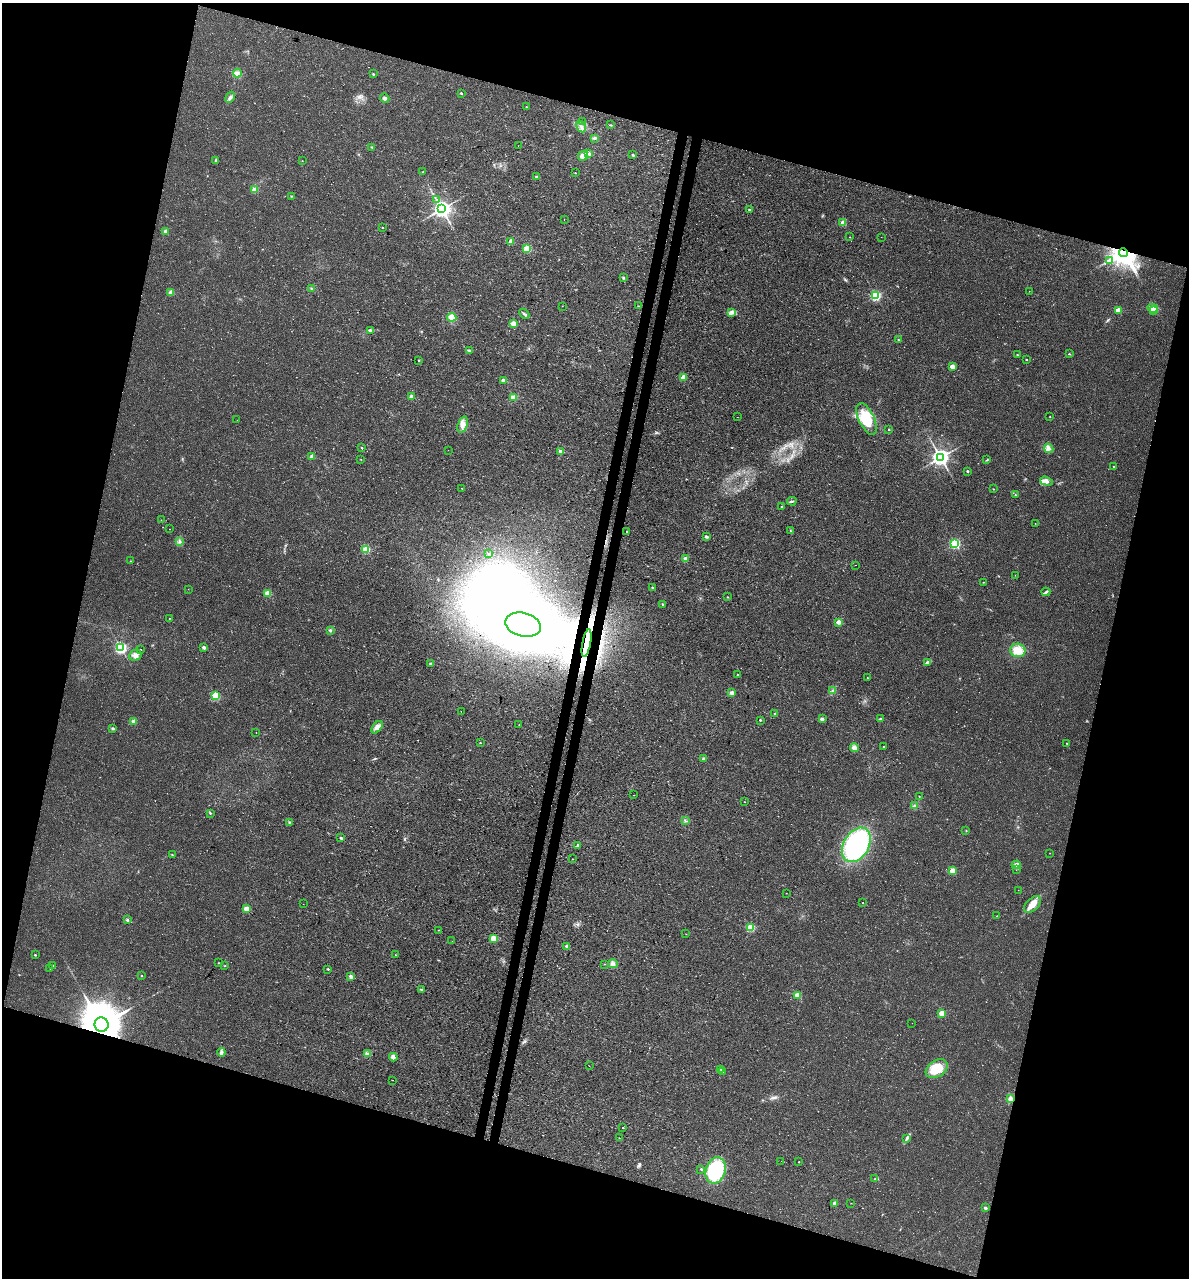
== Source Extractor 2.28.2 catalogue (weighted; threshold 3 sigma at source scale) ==
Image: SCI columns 339-5086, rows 16-5116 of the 5364 x 5141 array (HDU 1 of 3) = the unmasked area's bounding box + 8 px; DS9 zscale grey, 4 x 4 block average (1 PNG px = mean of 4 x 4 image px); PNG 1191 x 1280 px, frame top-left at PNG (2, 3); each listed source drawn as its Kron ellipse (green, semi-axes under 4 px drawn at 4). Shown black and unused: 33% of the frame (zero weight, under 3 of 4 exposures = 5% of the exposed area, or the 3 px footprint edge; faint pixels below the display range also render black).
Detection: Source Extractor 2.28.2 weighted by HDU 2 'WHT'. Background 0.0117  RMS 0.0071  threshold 0.0319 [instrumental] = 3 sigma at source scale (4.5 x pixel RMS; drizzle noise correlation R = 1.50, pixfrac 1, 0.0396/0.0396 arcsec/px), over >= 5 px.
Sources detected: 214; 3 inside a brighter object's white glare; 4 cosmic-ray / hot-pixel residue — neither listed nor drawn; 1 coinciding with a brighter row at this scale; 3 inside a brighter listed object's ellipse — not listed separately; the other 203 listed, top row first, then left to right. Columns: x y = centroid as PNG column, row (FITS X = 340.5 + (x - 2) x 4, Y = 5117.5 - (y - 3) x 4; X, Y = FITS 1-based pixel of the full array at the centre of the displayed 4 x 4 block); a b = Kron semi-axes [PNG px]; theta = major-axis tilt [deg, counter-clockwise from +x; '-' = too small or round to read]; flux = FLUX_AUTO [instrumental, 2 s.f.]
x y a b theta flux
237 73 4 4 - 12
373 74 3 2 - 3.3
461 93 2 2 - 8
230 97 6 3 60 11
385 98 5 3 - 8
526 107 3 2 - 2.3
583 122 3 2 - 3.5
611 125 3 2 - 1.9
581 126 6 2 -59 9.1
594 138 4 3 - 6.7
518 146 2 2 - 0.73
372 147 3 2 - 1.9
589 154 2 2 - 11
633 155 2 2 - 6.8
583 156 5 4 - 21
216 160 4 2 - 4.9
302 161 2 2 - 1.8
423 172 2 2 - 3.2
575 173 2 2 - 2.3
537 177 2 2 - 14
255 190 2 2 - 110
291 196 2 2 - 1.8
436 200 2 2 - 2.6
442 209 3 3 - 2600
749 209 2 2 - 12
564 219 2 2 - 1.7
843 223 2 2 - 92
382 228 2 2 - 1.5
166 231 2 2 - 57
850 237 2 2 - 2.4
881 237 2 2 - 0.58
511 241 2 2 - 84
527 249 2 2 - 220
1123 253 4 4 - 5300
1110 260 2 2 - 3.3
623 278 3 2 - 4.3
312 289 3 3 - 6.6
1029 291 2 2 - 1.2
171 292 2 2 - 80
876 296 2 2 - 600
562 306 2 2 - 1.2
638 306 2 2 - 4.2
1153 308 5 4 - 23
1118 310 2 2 - 75
1154 310 2 2 - 50
731 312 4 2 - 8.1
524 314 6 2 -45 6.9
452 317 4 4 - 34
513 323 2 2 - 85
370 330 2 2 - 18
898 339 2 2 - 1.6
469 351 3 2 - 3.1
1017 354 2 2 - 4.5
1069 354 2 2 - 4
1026 359 2 2 - 5.1
419 361 2 2 - 3.2
952 366 2 2 - 69
684 377 2 2 - 69
504 381 2 2 - 70
411 397 2 2 - 53
514 398 2 2 - 170
737 417 2 2 - 6.3
1050 417 2 2 - 1.9
867 419 17 7 -65 130
237 420 2 2 - 1.5
462 425 8 4 71 25
889 429 2 2 - 5.1
362 448 2 2 - 5.9
1049 448 5 3 - 11
448 450 2 2 - 1.5
560 451 3 3 - 8.9
312 457 2 2 - 64
940 457 3 3 - 2200
361 459 2 2 - 1.2
987 460 2 2 - 2.1
1114 466 2 2 - 3.5
967 471 2 2 - 9
1046 481 6 3 -17 15
462 488 2 2 - 2.5
993 489 2 2 - 2
1015 495 2 2 - 4.9
792 501 4 2 - 5.4
782 507 2 2 - 12
161 520 2 2 - 0.98
1035 523 2 2 - 0.88
170 529 2 2 - 0.98
627 531 2 2 - 4
790 531 3 2 - 3.5
706 536 2 2 - 29
179 541 2 2 - 3.1
955 544 2 2 - 550
366 549 2 2 - 110
489 554 3 2 - 2.7
686 559 2 2 - 68
131 561 2 2 - 1.1
855 565 2 2 - 1
1015 575 2 2 - 0.96
983 582 2 2 - 2.8
652 587 2 2 - 9.3
188 589 2 2 - 1.2
1046 592 4 2 - 5.7
268 593 2 2 - 140
727 597 2 2 - 4.4
663 605 2 2 - 11
169 618 2 2 - 2.1
839 622 2 2 - 69
523 625 18 12 -14 4600
330 630 3 3 - 6.1
587 643 14 4 79 790
204 647 2 2 - 32
121 648 2 2 - 840
140 649 2 2 - 1.6
1018 650 7 6 - 59
135 655 6 5 - 19
927 663 4 2 - 18
431 664 2 2 - 22
738 674 2 2 - 5.4
867 678 2 2 - 1.7
833 691 3 2 - 5.7
732 693 2 2 - 58
215 696 2 2 - 300
461 711 2 2 - 1
775 714 2 2 - 2.9
822 719 2 2 - 39
881 719 3 2 - 4.2
760 720 2 2 - 6.4
134 721 2 2 - 67
519 725 2 2 - 0.93
377 727 7 4 51 26
113 729 3 2 - 4
256 732 2 2 - 3
480 743 2 2 - 2.5
1067 743 2 2 - 1.6
883 746 2 2 - 4.8
854 747 4 4 - 16
703 759 4 3 - 7.8
634 795 2 2 - 0.68
919 796 2 2 - 2.7
744 802 2 2 - 1.1
915 806 4 3 - 11
210 813 3 2 - 4.1
685 821 2 2 - 1.8
289 822 3 2 - 3.2
966 831 2 2 - 1.7
341 838 2 2 - 15
578 845 2 2 - 30
856 845 19 12 60 570
1050 853 2 2 - 0.98
172 855 3 2 - 2.9
572 859 2 2 - 2.3
1016 865 4 3 - 16
1016 870 2 2 - 1
953 871 2 2 - 120
1018 890 2 2 - 0.82
786 893 2 2 - 1
863 903 2 2 - 3
303 904 2 2 - 0.74
1032 904 10 6 43 42
247 909 2 2 - 110
997 916 2 2 - 4.9
127 920 2 2 - 14
751 928 2 2 - 280
438 930 2 2 - 3.9
686 934 2 2 - 1.2
494 938 2 2 - 150
452 941 2 2 - 1
567 946 4 2 - 8.8
35 955 2 2 - 5.6
396 955 2 2 - 2.3
219 963 2 2 - 2.6
604 964 2 2 - 1.7
613 964 5 3 - 11
53 965 2 2 - 2.8
225 966 2 2 - 2.4
50 968 2 2 - 1.1
328 969 2 2 - 6.6
142 976 2 2 - 2.1
351 976 2 2 - 47
422 990 2 2 - 11
798 995 2 2 - 140
942 1013 2 2 - 140
912 1023 2 2 - 0.84
101 1025 7 7 - 15000
221 1052 4 3 - 7.5
368 1054 4 3 - 13
393 1057 4 3 - 8.4
589 1066 2 2 - 0.81
720 1069 2 2 - 2.1
937 1069 12 8 34 120
722 1071 2 2 - 29
392 1080 2 2 - 1
1011 1099 4 4 - 15
623 1128 2 2 - 2.7
619 1138 2 2 - 2.2
907 1139 4 2 - 6.3
781 1161 2 2 - 0.69
799 1162 2 2 - 2.5
701 1169 2 2 - 8.2
716 1170 13 9 72 300
875 1179 2 2 - 8
835 1203 2 2 - 49
851 1203 2 2 - 1.4
985 1208 2 2 - 26
Overlapping masked pixels (flux is a lower limit): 3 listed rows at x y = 1123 253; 587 643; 101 1025
Diffuse or blended objects may show on this block-average render without a row.